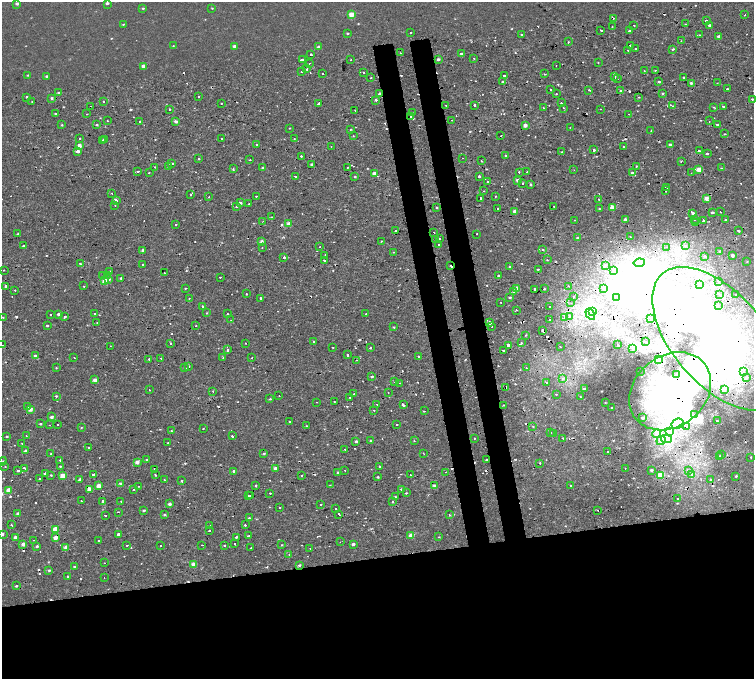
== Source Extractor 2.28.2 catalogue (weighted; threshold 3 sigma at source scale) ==
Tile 15 of 4 x 4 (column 3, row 4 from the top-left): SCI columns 3080-4583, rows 198-1551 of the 6160 x 5854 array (HDU 1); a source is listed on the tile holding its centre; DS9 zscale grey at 2 x 2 block average (1 PNG px = mean of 2 x 2 image px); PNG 756 x 681 px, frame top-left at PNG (2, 2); each listed source drawn as its Kron ellipse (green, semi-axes under 4 px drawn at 4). Shown black and unused: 23% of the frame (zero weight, under 2 of 4 exposures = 6% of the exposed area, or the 3 px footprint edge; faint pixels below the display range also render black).
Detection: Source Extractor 2.28.2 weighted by HDU 2 'WHT'; one run over the whole footprint, this tile lists its part. Background 0.00157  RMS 0.0035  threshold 0.0158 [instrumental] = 3 sigma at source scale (4.5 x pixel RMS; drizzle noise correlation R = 1.50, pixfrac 1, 0.0396/0.0396 arcsec/px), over >= 5 px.
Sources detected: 703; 2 too faint to see at this stretch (2 x 2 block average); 29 inside a brighter object's white glare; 92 cosmic-ray / hot-pixel residue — neither listed nor drawn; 1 coinciding with a brighter row at this scale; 1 inside a brighter listed object's ellipse — not listed separately; of the other 578, all 500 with FLUX_AUTO >= 0.43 (the completeness limit of this list) listed and drawn (78 fainter detections not listed), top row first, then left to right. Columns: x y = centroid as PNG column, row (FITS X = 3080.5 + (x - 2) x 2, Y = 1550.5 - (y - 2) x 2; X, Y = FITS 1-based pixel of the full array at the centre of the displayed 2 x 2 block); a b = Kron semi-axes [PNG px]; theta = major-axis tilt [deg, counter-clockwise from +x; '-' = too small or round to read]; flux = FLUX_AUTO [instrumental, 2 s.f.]
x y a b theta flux
17 3 3 2 - 2.4
107 3 3 2 - 1.8
143 8 3 3 - 0.87
212 8 2 2 - 0.52
351 14 3 3 - 16
745 15 2 2 - 0.76
613 18 3 2 - 1.7
706 21 2 2 - 2
123 24 3 2 - 0.59
685 24 2 2 - 0.48
634 25 2 2 - 1.7
710 26 3 2 - 9.2
612 27 2 2 - 0.92
601 30 3 2 - 2.8
629 31 2 2 - 1.6
348 33 2 2 - 0.89
411 33 2 2 - 2
521 34 2 2 - 1.9
700 35 3 2 - 0.71
718 36 3 2 - 1.4
681 41 3 2 - 0.51
568 42 2 2 - 0.68
630 45 2 2 - 0.78
173 46 3 2 - 0.44
234 46 3 2 - 2.7
319 47 2 2 - 3.3
636 49 2 2 - 1.2
673 49 3 2 - 1.2
628 51 2 2 - 1.2
401 53 2 2 - 0.46
461 54 3 2 - 1.1
311 55 2 2 - 30
474 58 2 2 - 2.3
302 59 2 2 - 2.3
438 59 2 2 - 2
350 60 2 2 - 1.3
310 63 2 2 - 0.69
598 63 2 2 - 0.46
143 66 3 2 - 6.4
556 66 2 2 - 0.43
307 69 2 2 - 3.2
655 70 2 2 - 2.9
644 71 2 2 - 0.43
301 72 2 2 - 2.5
363 72 2 2 - 1.3
323 73 2 2 - 1.7
545 74 3 3 - 0.86
28 75 3 2 - 0.75
46 76 3 2 - 1.1
504 76 2 2 - 4
615 77 2 2 - 1.4
683 77 2 2 - 1
371 78 2 2 - 0.64
618 78 2 2 - 0.76
659 81 3 2 - 1.2
502 82 2 2 - 3.9
691 83 3 2 - 1.3
717 83 2 2 - 0.46
727 89 3 2 - 0.82
550 90 2 2 - 0.53
589 90 2 2 - 1.1
620 91 2 2 - 1.7
58 93 3 2 - 1.5
379 93 2 2 - 4.5
663 93 3 3 - 1
556 94 2 2 - 0.43
27 97 2 2 - 3.8
199 97 2 2 - 1
639 97 2 2 - 0.8
52 98 3 2 - 1.3
752 99 3 2 - 0.96
376 100 2 2 - 4.8
103 101 2 2 - 1.4
32 102 2 2 - 0.56
221 103 2 2 - 2
561 103 2 2 - 0.73
318 104 3 2 - 3.9
446 105 2 2 - 0.72
474 105 2 2 - 4.9
673 106 2 2 - 0.93
90 107 2 2 - 3
714 107 3 2 - 0.6
723 107 2 2 - 5.1
544 108 2 2 - 1
564 108 2 2 - 1.1
170 109 2 2 - 0.92
600 109 2 2 - 0.84
355 110 2 2 - 3.1
412 113 3 2 - 0.75
56 114 2 2 - 6.3
87 114 2 2 - 0.79
629 114 2 2 - 0.52
411 117 2 2 - 15
452 120 2 2 - 0.77
107 121 2 2 - 1.3
139 121 2 2 - 1.4
176 121 2 2 - 3.1
709 121 2 2 - 0.86
62 125 3 3 - 0.73
97 125 2 2 - 0.83
525 125 2 2 - 6.3
717 125 2 2 - 1.5
289 128 2 2 - 0.51
570 128 2 2 - 2
350 129 2 2 - 1.4
651 130 2 2 - 0.72
725 134 3 2 - 0.57
353 136 2 2 - 0.47
501 136 2 2 - 0.44
80 138 2 2 - 2.8
104 139 2 2 - 1.9
222 139 2 2 - 1.4
294 139 2 2 - 0.44
103 141 2 2 - 1.6
670 144 2 2 - 1.9
79 145 2 2 - 6.4
257 145 3 3 - 0.59
331 147 2 2 - 0.51
623 147 2 2 - 0.98
594 150 2 2 - 3.3
78 151 3 2 - 2.8
699 151 2 2 - 2.4
562 152 2 2 - 0.46
707 154 2 2 - 1.2
301 156 2 2 - 4
506 156 3 2 - 0.73
462 158 2 2 - 0.59
199 159 2 2 - 2.3
250 160 2 2 - 1.2
482 161 2 2 - 1.7
681 162 3 2 - 0.54
172 163 2 2 - 8
312 164 2 2 - 2.4
169 166 2 2 - 0.48
636 166 2 2 - 0.99
155 167 2 2 - 1.8
263 167 2 2 - 0.75
348 167 2 2 - 0.57
233 168 4 2 - 0.6
722 168 2 2 - 2
574 170 2 2 - 0.62
699 170 2 2 - 17
138 171 2 2 - 1.2
519 172 2 2 - 4
527 172 2 2 - 0.7
149 173 2 2 - 2.7
374 173 2 2 - 7.7
632 173 3 3 - 1.7
691 173 2 2 - 0.52
295 176 2 2 - 2
479 176 2 2 - 3.9
355 177 2 2 - 0.87
518 180 2 2 - 5.2
487 181 2 2 - 0.7
522 184 2 2 - 2.9
530 184 2 2 - 1.2
667 187 2 2 - 1.8
484 191 2 2 - 1.3
666 191 2 2 - 1.3
112 193 2 2 - 0.75
191 195 2 2 - 1
256 196 2 2 - 2.1
495 196 3 2 - 0.49
209 197 2 2 - 1.4
480 198 2 2 - 1.6
706 198 3 2 - 7.7
599 199 2 2 - 0.74
116 200 3 2 - 2.7
240 203 2 2 - 3.2
249 204 2 2 - 1.3
115 205 2 2 - 1.1
236 207 2 2 - 0.88
437 207 2 2 - 2.3
554 207 2 2 - 1.8
599 208 2 2 - 0.54
612 208 3 2 - 13
497 209 2 2 - 2.2
515 211 2 2 - 6.9
712 212 2 2 - 1.9
720 212 2 2 - 1.9
693 213 3 2 - 2.2
271 217 2 2 - 2.5
625 219 2 2 - 2.8
694 219 2 2 - 0.79
575 220 2 2 - 1.6
703 220 2 2 - 5.4
726 220 2 2 - 1.8
263 221 2 2 - 0.73
695 223 2 2 - 0.56
289 224 2 2 - 9.5
176 225 2 2 - 2.5
396 231 2 2 - 25
738 231 3 2 - 0.97
434 232 2 2 - 1.1
18 234 2 2 - 1.3
477 234 2 2 - 3
630 236 2 2 - 0.46
439 238 2 2 - 3.7
577 238 2 2 - 4.8
436 239 2 2 - 0.58
381 241 2 2 - 1.1
261 242 3 3 - 2.1
438 245 2 2 - 2.1
686 245 3 2 - 0.78
23 246 2 2 - 3.2
320 246 2 2 - 2.4
667 247 3 2 - 0.87
262 248 2 2 - 0.8
143 250 2 2 - 3.3
543 250 2 2 - 1.3
720 251 3 3 - 0.7
393 252 2 2 - 0.48
325 255 2 2 - 1.7
732 255 3 3 - 2.7
705 256 2 2 - 1.3
284 257 2 2 - 97
324 260 2 2 - 6
547 260 2 2 - 0.43
747 262 3 2 - 0.6
80 263 2 2 - 1.3
639 263 5 3 - 2.5
143 265 2 2 - 1.8
451 266 2 2 - 1.2
605 266 4 4 - 1.7
510 267 2 2 - 0.93
538 269 2 2 - 4.3
3 270 2 2 - 0.63
613 270 3 3 - 0.95
110 271 2 2 - 2.9
164 273 2 2 - 2.4
107 275 2 2 - 5.5
103 276 2 2 - 0.68
499 276 2 2 - 1.5
220 277 2 2 - 0.97
121 278 2 2 - 1.8
109 279 3 2 - 1.3
105 281 3 2 - 13
718 282 2 2 - 1.2
699 285 2 2 - 1.2
5 286 2 2 - 3
84 286 2 2 - 0.76
568 286 2 2 - 1.7
185 288 2 2 - 0.61
516 288 2 2 - 8.7
535 289 2 2 - 4.8
544 289 2 2 - 1.9
603 289 3 3 - 1.3
15 290 2 2 - 1.2
513 292 2 2 - 1.2
246 294 2 2 - 0.99
720 295 2 2 - 5
736 295 2 2 - 4
510 297 3 2 - 1.1
573 297 2 2 - 3.2
617 297 2 2 - 2.1
189 298 2 2 - 0.78
261 299 2 2 - 9.5
501 302 2 2 - 0.43
571 303 2 2 - 0.52
718 305 2 2 - 1.2
203 306 2 2 - 1.7
550 306 2 2 - 0.47
516 310 2 2 - 3.6
592 311 3 2 - 3.5
95 313 2 2 - 2.3
207 313 2 2 - 1.3
58 314 2 2 - 2
227 314 2 2 - 1.9
366 314 2 2 - 1.4
590 314 6 3 -57 3.3
50 315 2 2 - 2.3
569 316 3 2 - 1.5
3 317 2 2 - 0.47
65 317 2 2 - 6.5
565 317 2 2 - 3.5
550 319 2 2 - 1.5
651 319 2 2 - 0.97
231 320 2 2 - 0.66
97 322 3 2 - 0.51
490 323 2 2 - 3.8
47 326 2 2 - 0.94
196 326 2 2 - 1.8
492 326 2 2 - 1.3
394 327 2 2 - 0.94
543 331 2 2 - 55
525 335 2 2 - 0.55
718 339 86 46 -49 250
313 341 2 2 - 1.5
645 342 2 2 - 0.57
170 343 2 2 - 3.1
246 343 2 2 - 0.43
521 343 2 2 - 1.6
2 345 2 2 - 0.9
508 345 3 2 - 8.8
618 345 2 2 - 5.7
110 346 2 2 - 0.48
333 347 2 2 - 1.1
560 347 2 2 - 0.65
370 348 2 2 - 2
633 348 2 2 - 4.3
227 350 2 2 - 4.2
503 351 2 2 - 2.2
347 355 2 2 - 13
35 356 2 2 - 3.2
418 356 2 2 - 1
74 357 2 2 - 3.1
161 358 2 2 - 0.88
223 358 2 2 - 0.61
251 358 2 2 - 0.45
149 359 2 2 - 2.9
659 359 3 3 - 77
356 360 3 2 - 0.64
189 367 2 2 - 0.46
56 368 3 2 - 0.54
184 368 2 2 - 0.56
526 368 3 2 - 0.78
640 371 2 2 - 1.1
743 372 4 3 - 1.7
676 375 2 2 - 2.3
372 376 3 2 - 1.4
563 378 2 2 - 1.8
746 378 4 3 - 1.2
95 380 3 3 - 4
395 382 2 2 - 0.73
546 382 3 2 - 0.8
400 383 2 2 - 1.1
506 388 2 2 - 6.3
584 389 3 3 - 1.3
724 389 3 2 - 1.2
149 390 2 2 - 1
213 391 2 2 - 0.57
670 391 44 35 38 120
388 393 2 2 - 0.93
354 394 2 2 - 1.3
556 394 2 2 - 1.6
56 396 2 2 - 0.85
279 396 2 2 - 0.46
350 397 2 2 - 2.7
580 397 2 2 - 0.55
270 399 3 2 - 0.86
334 401 2 2 - 0.73
316 402 2 2 - 0.74
605 402 3 2 - 0.46
377 404 2 2 - 0.44
403 405 3 2 - 5.1
503 405 2 2 - 0.48
28 406 2 2 - 1.6
612 407 2 2 - 2.8
30 409 2 2 - 7
374 410 2 2 - 0.5
424 411 2 2 - 0.75
695 414 2 2 - 0.51
51 417 2 2 - 2.6
642 418 2 2 - 2.9
717 421 2 2 - 1.8
289 422 3 2 - 2.7
40 424 2 2 - 0.93
397 424 2 2 - 1.6
677 424 6 5 - 4.2
49 425 2 2 - 0.65
58 425 2 2 - 0.76
306 426 2 2 - 0.47
533 427 2 2 - 0.56
687 427 2 2 - 18
81 428 3 2 - 0.51
203 429 2 2 - 2
171 431 3 2 - 0.53
670 431 4 3 - 14
551 433 2 2 - 0.44
553 433 2 2 - 1.3
656 434 4 4 - 3.7
7 436 2 2 - 0.88
26 436 2 2 - 0.68
232 436 2 2 - 17
474 438 2 2 - 4.3
563 438 3 2 - 1.8
666 439 5 3 - 2.5
356 441 3 2 - 1.7
370 441 2 2 - 2.5
414 441 3 2 - 0.48
661 441 5 4 - 2.3
22 443 2 2 - 0.6
168 443 2 2 - 0.63
89 447 2 2 - 1.4
345 449 2 2 - 0.93
25 451 2 2 - 2.9
608 452 2 2 - 2
264 453 3 2 - 0.91
424 453 2 2 - 1.7
51 454 2 2 - 0.82
722 454 2 2 - 0.48
720 457 2 2 - 3.9
751 457 2 2 - 2
60 460 2 2 - 4.3
147 460 2 2 - 0.53
486 460 2 2 - 5.5
2 461 4 2 - 0.83
137 462 2 2 - 6.2
540 463 2 2 - 0.85
60 466 2 2 - 0.62
379 466 2 2 - 1.8
5 467 2 2 - 0.45
24 468 3 2 - 1.4
275 468 2 2 - 4.3
625 469 2 2 - 1.4
154 470 3 2 - 1.9
345 470 2 2 - 1.1
651 470 2 2 - 1.8
688 470 4 4 - 1.7
18 471 2 2 - 1.3
234 472 3 2 - 5.6
337 472 2 2 - 2.4
446 472 2 2 - 0.73
45 474 2 2 - 4.5
93 474 2 2 - 12
155 474 2 2 - 2.2
692 474 3 3 - 3.3
51 475 2 2 - 0.69
410 475 2 2 - 2.1
661 475 3 3 - 14
63 476 3 2 - 13
302 476 2 2 - 1.3
736 476 2 2 - 1.2
378 477 2 2 - 0.9
40 478 2 2 - 35
80 480 2 2 - 10
164 480 2 2 - 1.9
710 480 2 2 - 3
182 481 2 2 - 1.5
120 483 3 2 - 1.4
256 485 2 2 - 4.3
330 485 2 2 - 0.79
571 485 2 2 - 1.8
98 486 2 2 - 5.8
139 486 2 2 - 0.52
434 486 3 2 - 3.7
89 489 3 2 - 9.8
401 489 2 2 - 1.7
8 490 3 2 - 8.1
133 490 2 2 - 1.7
270 493 2 2 - 3.4
406 493 2 2 - 0.63
248 495 2 2 - 0.92
251 496 2 2 - 9.3
395 496 2 2 - 0.91
677 498 2 2 - 0.62
82 501 2 2 - 0.57
121 501 2 2 - 0.5
103 502 3 2 - 5.1
393 502 2 2 - 2.2
169 504 2 2 - 2.4
321 504 2 2 - 1.4
280 508 2 2 - 0.99
335 508 2 2 - 2.3
144 510 2 2 - 1.6
598 510 2 2 - 1.1
118 512 2 2 - 1.8
17 514 3 2 - 1.5
339 514 2 2 - 3
105 515 2 2 - 17
164 515 3 2 - 1.2
449 515 2 2 - 0.49
249 518 2 2 - 0.9
11 525 2 2 - 1.3
245 525 2 2 - 5.2
210 526 2 2 - 1.4
55 529 3 3 - 17
209 530 2 2 - 1.5
2 534 2 2 - 2.4
118 535 2 2 - 82
248 536 3 2 - 1.7
411 536 2 2 - 8.5
236 537 2 2 - 1.1
439 537 2 2 - 0.46
15 538 2 2 - 6.8
55 538 2 2 - 7.9
33 540 2 2 - 2.8
98 541 2 2 - 5
340 542 2 2 - 0.45
23 544 2 2 - 5.5
234 544 2 2 - 2.4
353 544 2 2 - 2.6
127 545 2 2 - 1.1
202 545 2 2 - 2
225 545 2 2 - 1.7
281 545 3 2 - 0.56
37 546 2 2 - 1.6
160 546 2 2 - 0.92
66 547 3 2 - 7.7
251 548 2 2 - 0.83
310 549 2 2 - 0.91
289 554 2 2 - 4.3
104 563 2 2 - 0.8
194 564 3 2 - 12
299 565 3 2 - 1.5
74 567 2 2 - 1.9
49 570 3 2 - 1.3
68 576 2 2 - 1.4
104 578 2 2 - 0.76
16 586 3 2 - 0.9
Overlapping masked pixels (flux is a lower limit): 18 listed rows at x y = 613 18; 379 93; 90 107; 699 151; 396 231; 451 266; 543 331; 718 339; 659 359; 356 360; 506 388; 670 391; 503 405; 692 474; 89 489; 251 496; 55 538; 299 565
Isophote crosses this tile's border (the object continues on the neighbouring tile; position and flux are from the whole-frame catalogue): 4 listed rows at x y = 718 339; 2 345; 2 461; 2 534
Diffuse or blended objects may show on this block-average render without a row.